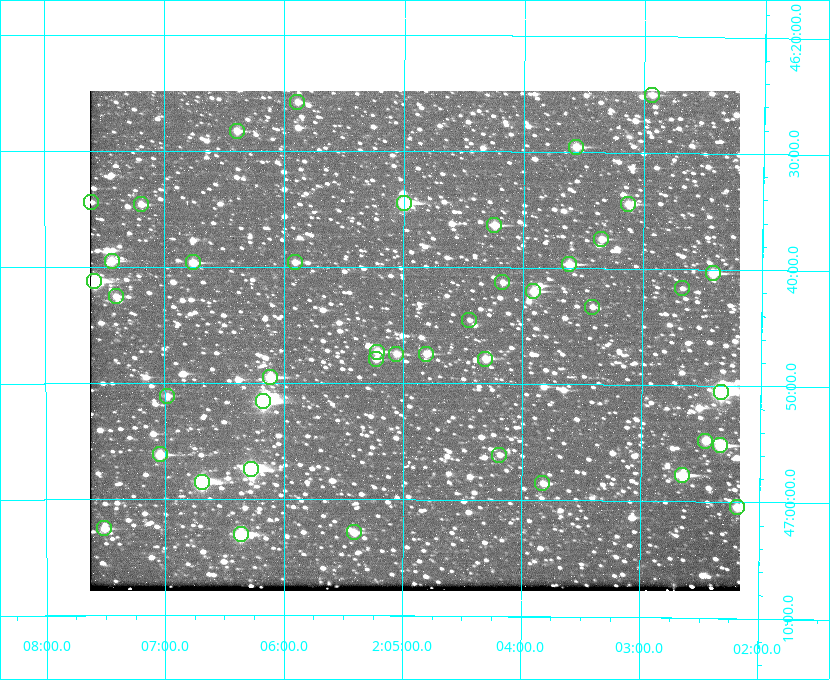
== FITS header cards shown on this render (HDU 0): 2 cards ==
NAXIS1  =                  650 / Width of table row in bytes
NAXIS2  =                  500 / Number of rows in table

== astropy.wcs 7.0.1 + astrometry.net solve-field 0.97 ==
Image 650 x 500 px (HDU 0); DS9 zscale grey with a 90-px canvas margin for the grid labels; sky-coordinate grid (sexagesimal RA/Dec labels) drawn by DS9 from the SOLVED WCS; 43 Tycho-2 reference stars matched to detected sources circled (green)
Header WCS: none
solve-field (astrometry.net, Tycho-2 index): SOLVED blind (the file carries no WCS)
Solved WCS: RA---TAN-SIP/DEC--TAN-SIP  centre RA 02:04:54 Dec +46:46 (31.23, +46.77 deg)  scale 5.16 arcsec/px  FOV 55.9' x 43.0'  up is +180 deg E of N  parity flipped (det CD > 0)
(file carries no celestial WCS; the grid is the blind solution)
Tycho-2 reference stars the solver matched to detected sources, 43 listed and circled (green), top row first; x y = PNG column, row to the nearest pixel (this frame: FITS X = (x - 90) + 1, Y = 500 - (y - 91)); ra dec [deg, ICRS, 3 dp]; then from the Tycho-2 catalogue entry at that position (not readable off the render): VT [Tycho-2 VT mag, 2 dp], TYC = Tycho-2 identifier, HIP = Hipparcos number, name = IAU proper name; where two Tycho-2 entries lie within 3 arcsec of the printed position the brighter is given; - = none
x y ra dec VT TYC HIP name
652 95 30.734 +46.417 11.15 3280-662-1 - -
297 102 31.472 +46.430 11.09 3281-609-1 - -
237 131 31.598 +46.472 10.81 3281-451-1 - -
576 147 30.892 +46.493 10.70 3280-490-1 - -
91 202 31.903 +46.573 11.24 3281-217-1 - -
404 203 31.250 +46.575 8.43 3281-919-1 - -
141 204 31.798 +46.577 11.14 3281-69-1 - -
628 204 30.782 +46.574 10.16 3280-645-1 - -
494 225 31.061 +46.606 9.99 3281-582-1 - -
601 239 30.837 +46.625 10.69 3280-1254-1 - -
112 261 31.860 +46.658 10.03 3281-318-1 - -
193 262 31.690 +46.661 10.70 3281-375-1 - -
295 262 31.477 +46.660 11.15 3281-289-1 - -
569 264 30.904 +46.661 9.60 3280-781-1 - -
713 273 30.604 +46.672 9.47 3280-908-1 - -
94 281 31.896 +46.687 8.88 3281-547-1 - -
502 282 31.043 +46.688 11.48 3281-800-1 - -
682 288 30.667 +46.694 12.45 3280-751-1 - -
533 291 30.978 +46.700 9.85 3281-909-1 - -
116 296 31.851 +46.709 11.09 3281-520-1 - -
592 307 30.855 +46.722 11.70 3280-1423-1 - -
469 320 31.112 +46.742 12.56 3281-721-1 - -
377 352 31.305 +46.788 10.64 3281-663-1 - -
396 354 31.264 +46.791 10.76 3281-86-1 - -
426 354 31.202 +46.791 10.77 3281-309-1 - -
376 359 31.307 +46.799 11.30 3281-221-1 - -
485 359 31.078 +46.798 10.61 3281-114-1 - -
270 377 31.529 +46.825 9.32 3281-34-1 - -
721 392 30.583 +46.843 7.07 3280-746-1 9508 -
167 396 31.744 +46.852 11.93 3281-2-1 - -
263 401 31.543 +46.860 7.50 3281-160-1 9805 -
705 441 30.615 +46.912 10.08 3284-203-1 - -
720 445 30.584 +46.919 9.47 3284-629-1 - -
160 454 31.760 +46.936 9.76 3285-99-1 - -
499 455 31.047 +46.935 11.37 3285-65-1 - -
251 469 31.569 +46.957 8.53 3285-177-1 9816 -
682 475 30.663 +46.962 9.31 3284-347-1 - -
202 482 31.671 +46.975 8.89 3285-43-1 - -
542 483 30.956 +46.975 11.27 3285-185-1 - -
737 507 30.548 +47.007 10.42 3284-727-1 - -
104 528 31.877 +47.041 10.99 3285-51-1 - -
354 532 31.352 +47.047 10.82 3285-1193-1 - -
241 534 31.591 +47.051 8.70 3285-1195-1 - -